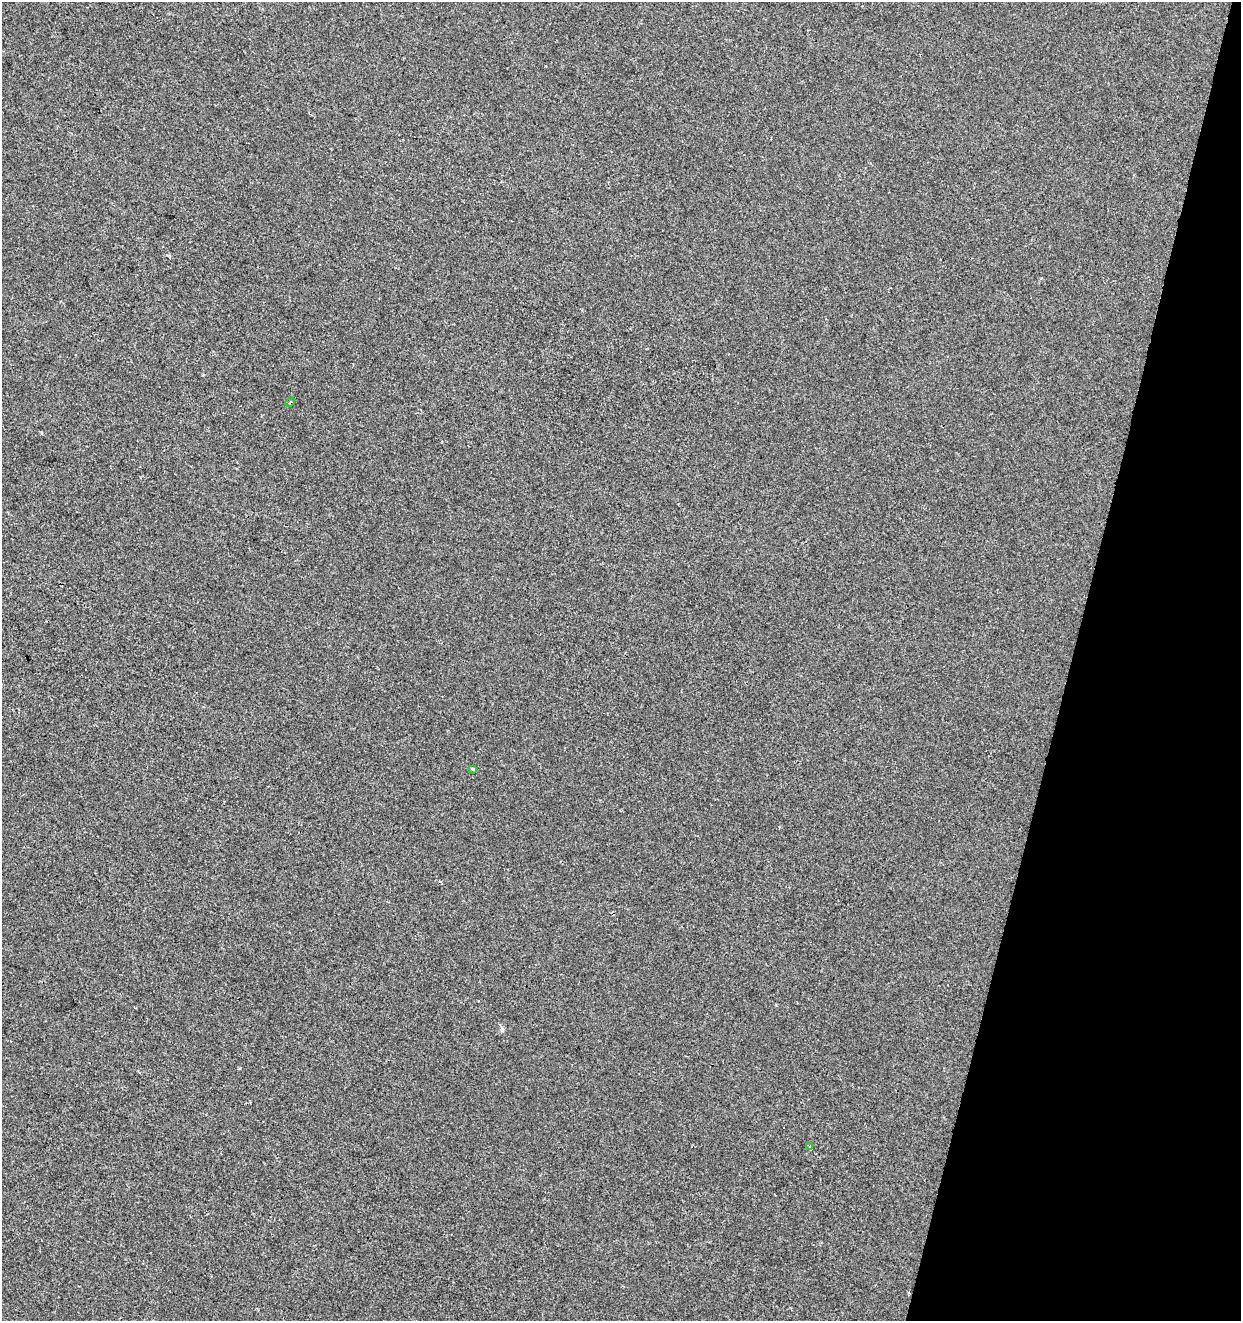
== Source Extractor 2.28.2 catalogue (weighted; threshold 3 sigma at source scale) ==
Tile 8 of 4 x 4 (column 4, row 2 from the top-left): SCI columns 3934-5172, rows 2647-3965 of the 5452 x 5285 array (HDU 1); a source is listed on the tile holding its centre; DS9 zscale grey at full resolution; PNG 1243 x 1323 px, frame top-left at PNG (2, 2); each listed source drawn as its Kron ellipse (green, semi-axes under 4 px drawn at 4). Shown black and unused: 14% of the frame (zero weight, under 2 of 3 exposures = <1% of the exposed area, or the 3 px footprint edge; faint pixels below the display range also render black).
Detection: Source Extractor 2.28.2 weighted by HDU 2 'WHT'; one run over the whole footprint, this tile lists its part. Background -3.79e-04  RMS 0.0041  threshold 0.0187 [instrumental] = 3 sigma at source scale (4.5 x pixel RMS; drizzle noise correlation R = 1.50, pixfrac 1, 0.0396/0.0396 arcsec/px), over >= 5 px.
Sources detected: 3; all 3 listed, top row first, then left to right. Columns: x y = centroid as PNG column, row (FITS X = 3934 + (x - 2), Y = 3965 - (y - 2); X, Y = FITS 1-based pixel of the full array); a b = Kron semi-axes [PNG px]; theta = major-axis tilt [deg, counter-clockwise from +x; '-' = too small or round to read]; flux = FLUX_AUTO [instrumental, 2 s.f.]
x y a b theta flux
290 402 5 3 - 0.46
472 769 3 3 - 1.3
810 1146 4 3 - 1.2